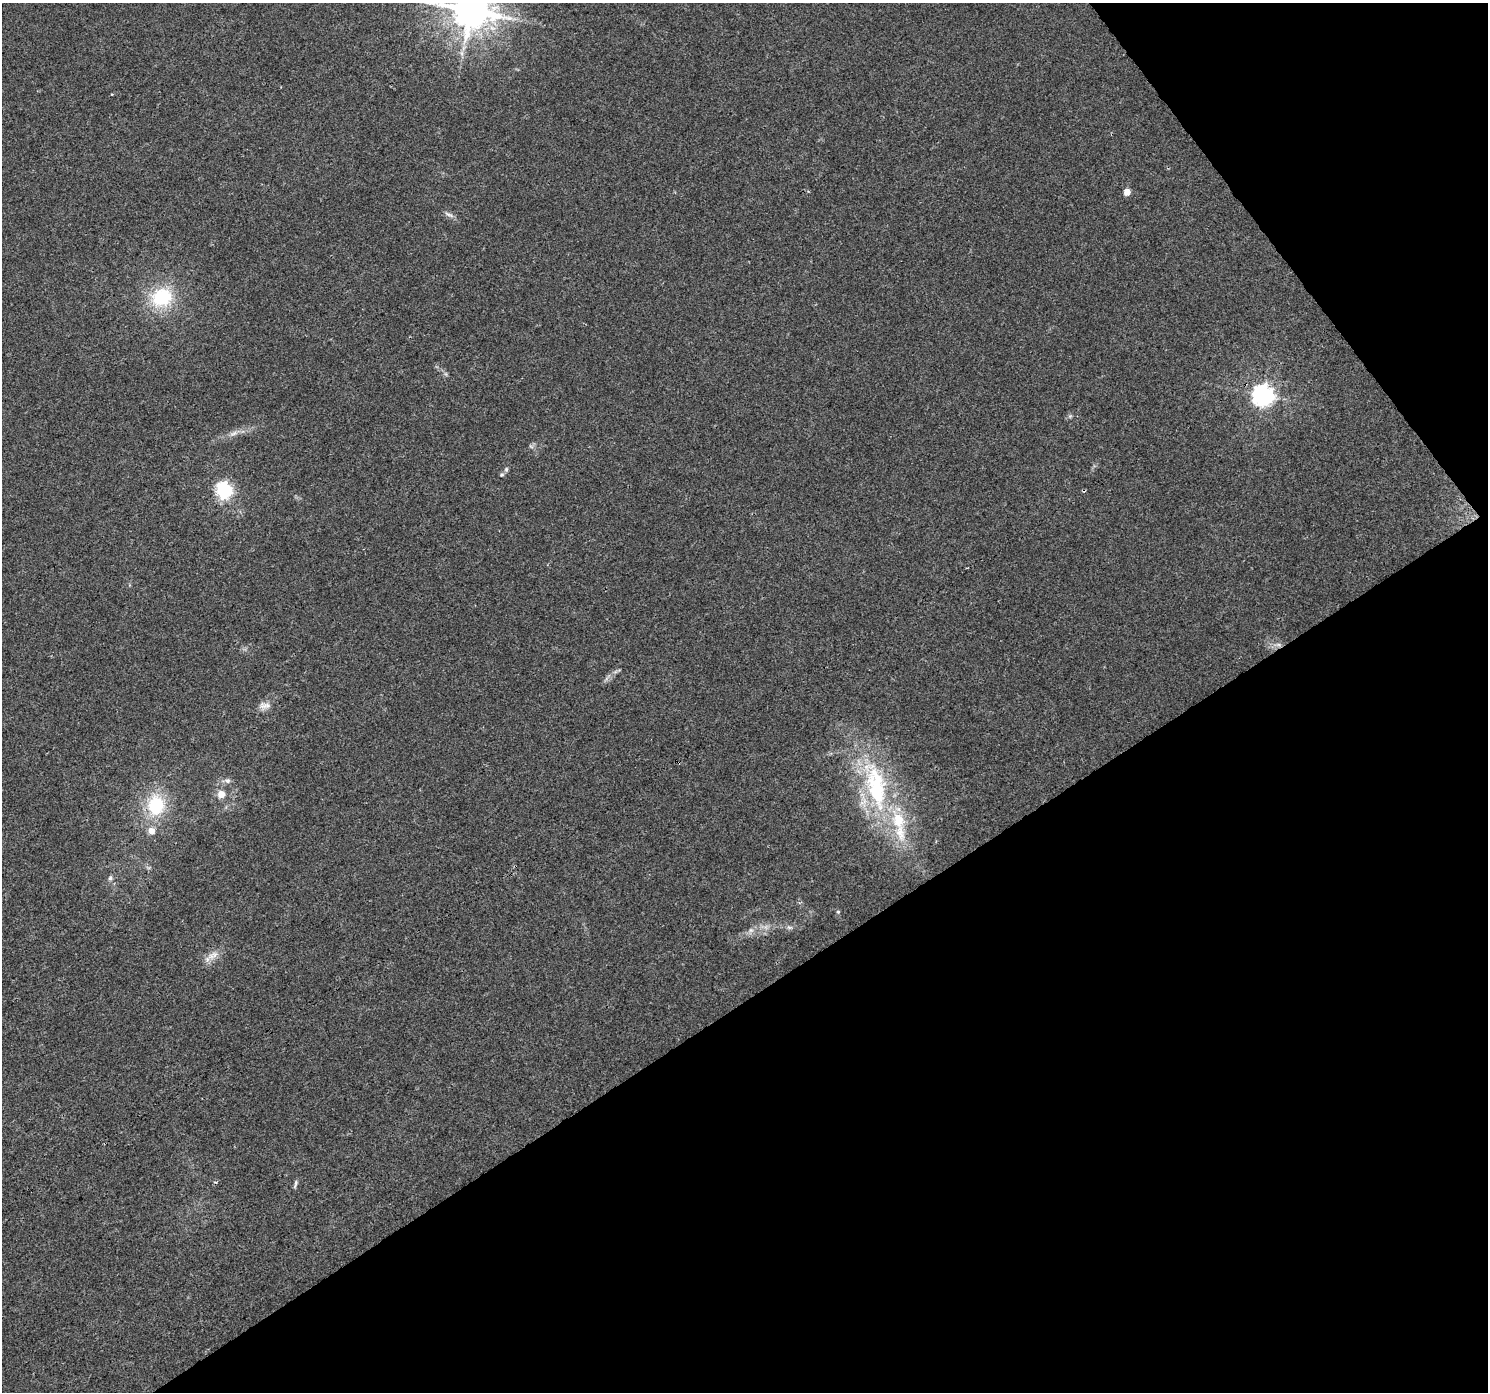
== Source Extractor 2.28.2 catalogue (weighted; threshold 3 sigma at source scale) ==
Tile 12 of 4 x 4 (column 4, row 3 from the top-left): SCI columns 4464-5949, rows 1582-2971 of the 5949 x 5879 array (HDU 1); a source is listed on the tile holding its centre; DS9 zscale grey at full resolution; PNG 1490 x 1394 px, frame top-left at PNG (2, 3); no overlay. Shown black and unused: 34% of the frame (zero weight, under 3 of 4 exposures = <1% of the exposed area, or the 3 px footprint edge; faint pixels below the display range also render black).
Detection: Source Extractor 2.28.2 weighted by HDU 2 'WHT'; one run over the whole footprint, this tile lists its part. Background 0.0257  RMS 0.003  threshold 0.0135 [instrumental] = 3 sigma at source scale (4.5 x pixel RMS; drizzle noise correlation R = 1.50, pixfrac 1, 0.0396/0.0396 arcsec/px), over >= 5 px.
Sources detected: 29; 4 inside a brighter listed object's ellipse — not listed separately; the other 25 listed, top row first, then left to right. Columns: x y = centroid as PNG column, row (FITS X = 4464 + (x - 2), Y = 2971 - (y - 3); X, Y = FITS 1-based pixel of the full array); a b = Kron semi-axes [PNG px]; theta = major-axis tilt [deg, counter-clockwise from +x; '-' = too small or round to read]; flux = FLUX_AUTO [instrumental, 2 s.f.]
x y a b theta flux
471 10 12 11 - 990
462 53 9 4 -82 0.96
1127 192 5 5 - 4.1
449 214 15 5 -22 1.2
162 297 24 21 22 18
446 374 7 4 -71 0.54
1263 395 7 7 - 200
234 433 15 5 25 1.7
531 446 8 4 -37 0.56
506 469 7 5 70 0.59
502 475 6 6 - 0.53
224 490 7 6 - 83
1278 645 8 5 -19 1
264 706 18 10 3 2.2
228 781 7 7 - 0.98
876 790 61 29 -72 40
221 794 6 6 - 4.2
156 805 25 21 85 16
151 831 6 6 - 3.1
110 878 7 6 - 0.75
838 912 5 4 - 0.41
789 927 9 5 -17 0.84
751 930 7 6 - 0.91
211 956 10 8 -59 2
295 1184 13 4 76 0.65
Overlapping masked pixels (flux is a lower limit): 1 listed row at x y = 1278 645
Isophote crosses this tile's border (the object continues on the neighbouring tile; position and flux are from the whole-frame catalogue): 1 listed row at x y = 471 10